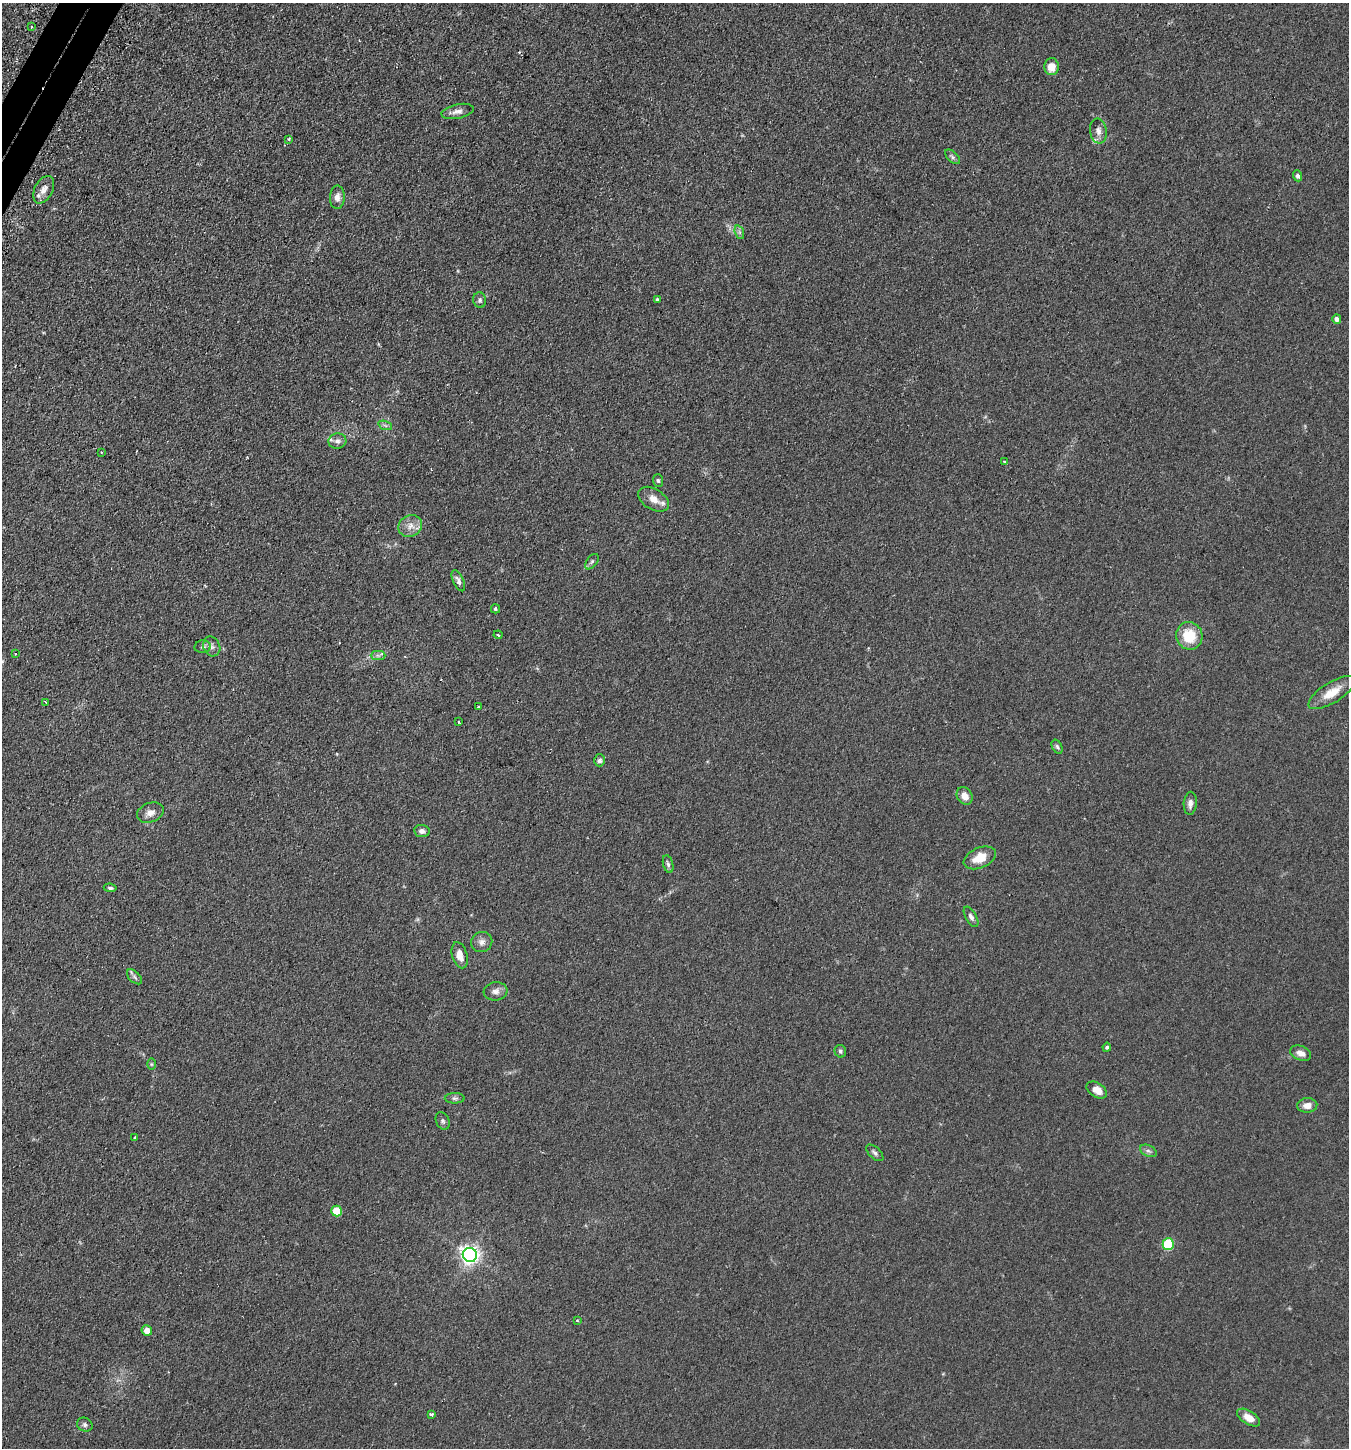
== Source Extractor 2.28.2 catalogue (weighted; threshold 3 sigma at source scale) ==
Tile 11 of 4 x 4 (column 3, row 3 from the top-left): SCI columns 2876-4222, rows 1491-2936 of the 5889 x 5876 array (HDU 1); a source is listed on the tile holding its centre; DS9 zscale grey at full resolution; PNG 1351 x 1450 px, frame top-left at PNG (2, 3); each listed source drawn as its Kron ellipse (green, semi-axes under 4 px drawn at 4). Shown black and unused: <1% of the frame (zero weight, under 2 of 3 exposures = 4% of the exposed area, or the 3 px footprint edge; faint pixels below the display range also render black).
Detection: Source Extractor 2.28.2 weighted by HDU 2 'WHT'; one run over the whole footprint, this tile lists its part. Background 0.104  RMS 0.0075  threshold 0.0337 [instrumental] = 3 sigma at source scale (4.5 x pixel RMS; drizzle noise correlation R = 1.50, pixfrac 1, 0.05/0.05 arcsec/px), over >= 5 px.
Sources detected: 71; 3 cosmic-ray / hot-pixel residue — neither listed nor drawn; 2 inside a brighter listed object's ellipse — not listed separately; the other 66 listed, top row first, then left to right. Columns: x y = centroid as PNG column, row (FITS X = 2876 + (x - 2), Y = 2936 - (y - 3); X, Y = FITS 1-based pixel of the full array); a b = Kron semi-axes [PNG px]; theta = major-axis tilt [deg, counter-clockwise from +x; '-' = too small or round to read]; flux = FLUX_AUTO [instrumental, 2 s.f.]
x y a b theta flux
31 27 3 3 - 2.6
1052 67 8 7 - 8.2
458 111 16 7 12 4.2
1098 131 12 8 -83 3.9
289 139 3 3 - 0.91
953 157 9 5 -44 1.8
1298 176 5 4 - 1.8
44 190 14 9 63 5.5
337 197 12 7 87 4
739 232 7 4 -71 1.5
657 299 3 3 - 1.7
480 300 8 6 -78 1.9
1337 319 5 4 - 2.9
385 425 7 4 -19 1.5
337 441 9 7 12 3.1
101 452 2 2 - 0.56
1005 462 3 3 - 1.6
658 480 6 5 - 1.2
653 499 17 10 -32 7.5
410 526 12 10 32 6.1
592 562 9 5 52 1.6
458 581 11 5 -66 2.7
495 609 4 4 - 1.2
498 635 4 3 - 0.96
1189 636 14 13 - 20
212 646 10 8 -65 3
203 647 8 6 5 2
16 654 2 2 - 0.63
378 655 7 4 0 1.7
1332 693 27 10 32 13
46 702 4 2 - 0.86
479 707 3 3 - 3.8
459 722 3 3 - 1.2
1057 747 7 5 -62 1.6
600 760 6 5 - 2
965 796 9 7 -58 5.9
1190 803 11 6 86 3.5
150 813 14 9 21 4.8
422 831 8 6 -8 3.1
980 858 17 10 24 13
668 864 9 5 -75 1.8
110 888 6 4 -7 1.4
971 917 11 5 -60 2.5
482 942 11 10 - 3.8
460 955 13 7 -74 6
134 977 9 5 -46 1.9
495 991 12 9 7 3.9
1107 1047 4 4 - 1.5
840 1051 6 5 - 1.6
1301 1053 11 7 -22 4.3
152 1064 6 4 -90 0.91
1097 1090 11 7 -32 7.2
455 1098 10 5 0 1.7
1307 1105 10 7 4 5.4
443 1121 9 6 -62 1.8
135 1137 3 2 - 0.72
1148 1151 9 5 -27 2
875 1153 10 5 -43 2
337 1211 5 5 - 19
1168 1244 5 5 - 50
470 1255 7 7 - 340
577 1321 4 3 - 0.96
147 1330 5 5 - 7.5
431 1414 4 3 - 2
1249 1418 13 6 -33 6.6
85 1425 8 6 -26 2.3